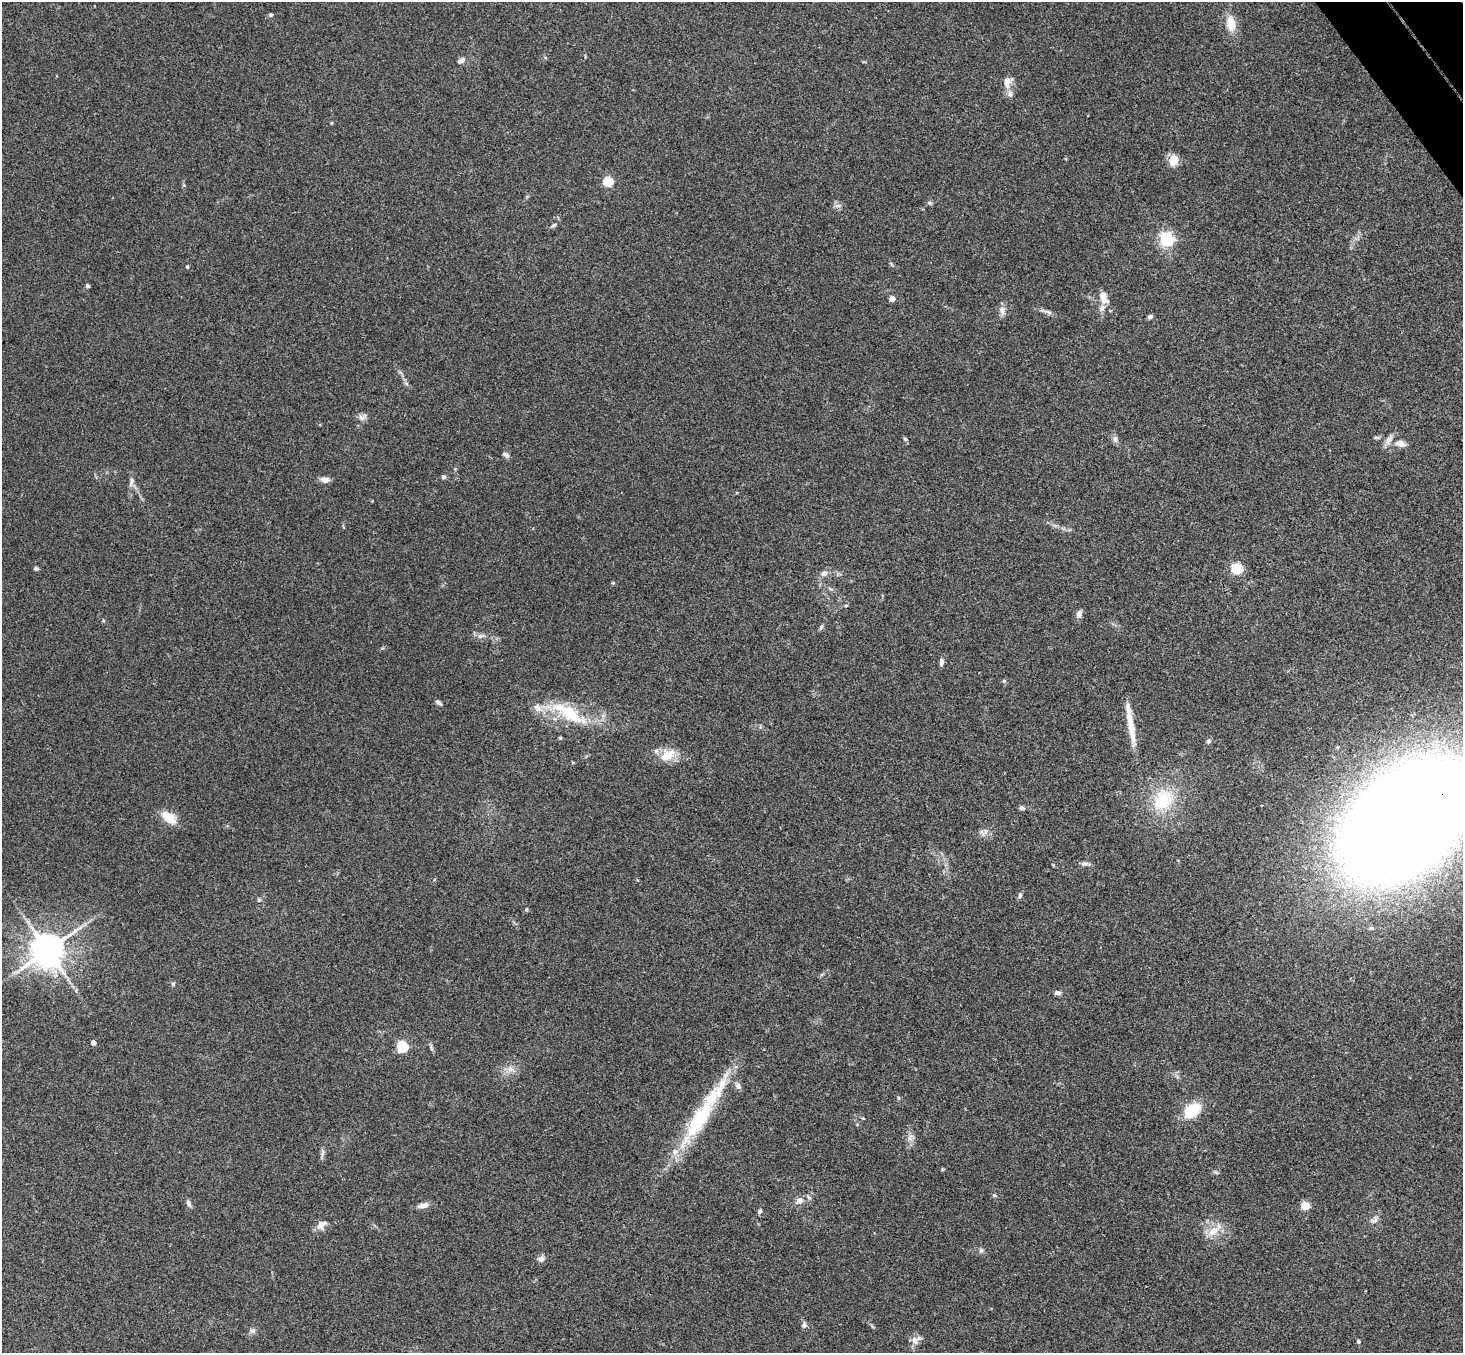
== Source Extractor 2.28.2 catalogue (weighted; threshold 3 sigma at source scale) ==
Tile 10 of 4 x 4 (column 2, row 3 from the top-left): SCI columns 1514-2974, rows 1682-3032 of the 5947 x 5927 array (HDU 1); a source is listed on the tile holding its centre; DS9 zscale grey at full resolution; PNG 1465 x 1355 px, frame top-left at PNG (2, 2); no overlay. Shown black and unused: <1% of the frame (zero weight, under 3 of 4 exposures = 6% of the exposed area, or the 3 px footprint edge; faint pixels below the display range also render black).
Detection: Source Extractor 2.28.2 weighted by HDU 2 'WHT'; one run over the whole footprint, this tile lists its part. Background 0.205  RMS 0.0083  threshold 0.0372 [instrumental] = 3 sigma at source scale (4.5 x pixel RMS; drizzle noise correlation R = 1.50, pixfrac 1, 0.05/0.05 arcsec/px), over >= 5 px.
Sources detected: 86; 1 long thin detection or spike segment (spike, bleed or trail) — not listed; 5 inside a brighter listed object's ellipse — not listed separately; the other 80 listed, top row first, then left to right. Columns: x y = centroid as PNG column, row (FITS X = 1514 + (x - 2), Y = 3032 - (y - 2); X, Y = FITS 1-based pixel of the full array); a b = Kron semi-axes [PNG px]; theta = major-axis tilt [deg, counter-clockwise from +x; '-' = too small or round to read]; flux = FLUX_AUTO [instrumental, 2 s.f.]
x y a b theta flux
271 15 5 4 - 1.2
1231 23 22 11 -83 13
461 60 10 6 26 3
1007 82 17 9 89 6.7
332 123 4 4 - 0.78
1173 160 12 10 81 10
608 182 5 5 - 48
930 203 7 5 -16 1.6
838 206 7 4 18 1.8
554 225 7 4 35 1.5
1167 239 6 6 - 180
187 266 4 3 - 0.82
88 286 6 5 - 1.2
1103 296 15 9 -81 7.9
892 299 4 4 - 8.2
1002 310 12 8 -83 4.2
1048 312 13 5 -20 2.9
1150 317 6 5 - 2.3
361 417 10 8 -40 3.7
1377 437 8 4 0 1.3
905 439 5 5 - 1.2
1115 439 10 6 -82 2.8
1400 443 14 9 -11 7.1
505 454 10 5 -23 2.3
443 477 6 5 - 1.6
325 480 10 7 -5 4.6
132 481 14 5 75 3.3
36 568 5 4 - 1.5
1237 569 5 5 - 74
824 573 9 8 - 3.7
1079 614 10 6 68 4.2
821 627 10 4 66 1.5
481 636 11 5 18 3
941 662 9 5 87 2.9
1004 681 5 4 - 1.1
438 703 8 4 -35 2.1
538 708 12 9 -64 5.8
570 714 41 16 -32 39
560 738 5 4 - 0.98
1208 741 6 5 - 2.2
667 755 23 13 28 14
1163 800 34 25 54 40
1022 808 6 5 - 2.1
169 817 20 10 -37 13
1408 819 93 53 38 3000
983 832 14 8 -6 4.2
1084 863 9 6 0 2.5
1020 895 7 5 88 1.9
259 900 7 4 46 1.2
526 909 6 4 59 0.99
47 950 10 9 - 1900
173 984 5 5 - 1.3
1057 993 8 5 6 2.6
93 1043 4 4 - 5.4
402 1047 5 5 - 85
431 1047 9 4 -60 1.7
511 1069 12 8 -27 5.3
738 1086 8 7 - 3.1
898 1098 6 4 -69 1.1
1192 1110 24 16 38 21
699 1120 62 19 57 66
910 1138 10 7 80 3.9
322 1153 12 3 72 1.8
943 1169 4 4 - 0.9
994 1195 5 4 - 1.1
800 1201 7 7 - 4.8
188 1203 9 5 -69 2.7
423 1205 15 6 12 4.9
1305 1206 7 6 - 11
760 1211 7 6 - 1.6
1374 1220 11 7 48 3.5
321 1225 12 8 42 6.7
1213 1231 17 11 41 11
981 1250 6 5 - 1.6
541 1259 9 7 33 3.1
804 1325 9 6 76 2.2
872 1326 7 4 -46 1.2
252 1330 9 6 -30 2.5
915 1340 11 8 -71 4.7
1358 1342 4 4 - 1.6
Overlapping masked pixels (flux is a lower limit): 1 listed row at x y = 1408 819
Isophote crosses this tile's border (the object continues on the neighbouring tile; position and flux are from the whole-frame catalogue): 1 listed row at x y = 1408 819